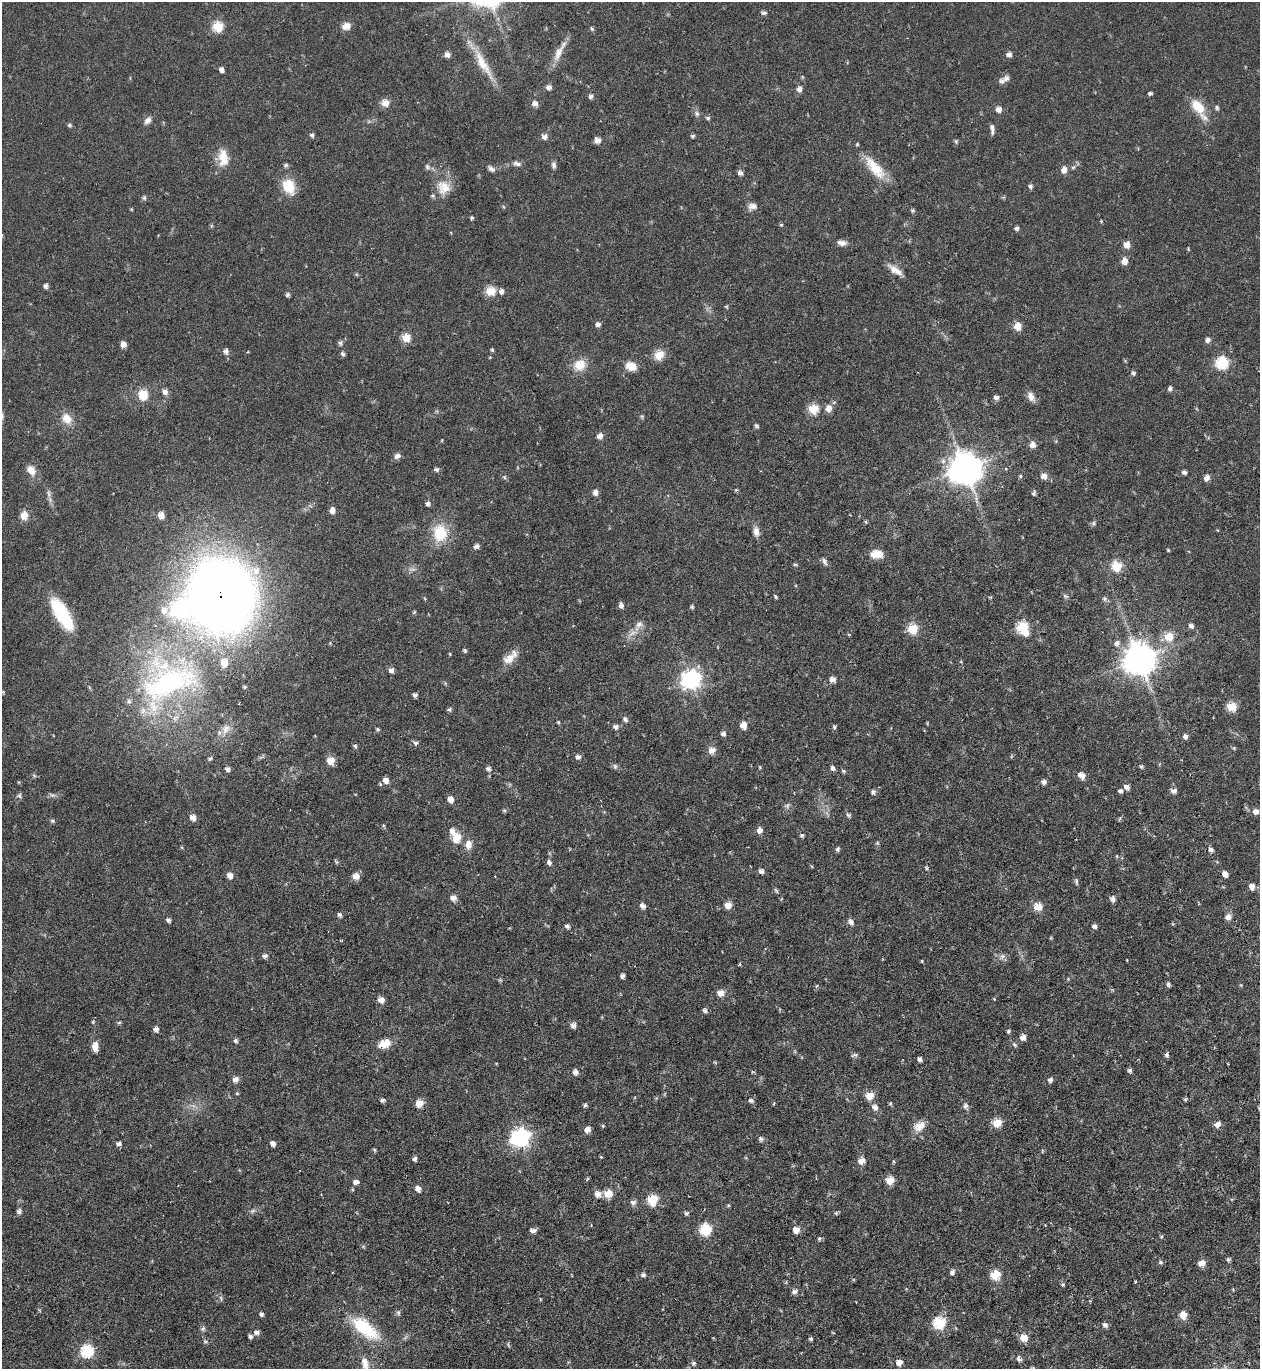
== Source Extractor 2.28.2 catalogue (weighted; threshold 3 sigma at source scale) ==
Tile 6 of 4 x 4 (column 2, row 2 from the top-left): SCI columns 1407-2664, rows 2737-4103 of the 5460 x 5473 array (HDU 1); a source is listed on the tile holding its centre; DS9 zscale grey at full resolution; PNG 1262 x 1371 px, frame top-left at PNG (2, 2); no overlay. Shown black and unused: <1% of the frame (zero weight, under 4 of 8 exposures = <1% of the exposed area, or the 3 px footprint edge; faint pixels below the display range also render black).
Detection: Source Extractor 2.28.2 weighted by HDU 2 'WHT'; one run over the whole footprint, this tile lists its part. Background 0.0583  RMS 0.0049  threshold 0.02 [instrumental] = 3 sigma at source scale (4.09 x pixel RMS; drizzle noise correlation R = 1.36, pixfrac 0.8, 0.05/0.05 arcsec/px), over >= 5 px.
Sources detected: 298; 1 inside a brighter object's white glare — not listed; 4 inside a brighter listed object's ellipse — not listed separately; the other 293 listed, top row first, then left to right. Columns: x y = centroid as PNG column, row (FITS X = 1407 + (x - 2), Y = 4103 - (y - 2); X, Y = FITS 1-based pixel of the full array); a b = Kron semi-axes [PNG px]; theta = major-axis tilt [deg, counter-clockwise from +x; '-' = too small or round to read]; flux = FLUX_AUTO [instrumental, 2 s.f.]
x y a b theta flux
764 13 6 5 - 1.2
217 26 7 6 - 16
346 26 9 7 19 4.3
592 29 7 4 -51 0.73
558 53 29 9 64 6
447 54 7 6 - 2.1
1009 54 6 5 - 2.1
483 64 47 11 -59 13
221 70 6 5 - 1.7
1002 81 8 7 - 1.7
549 87 6 5 - 2
799 89 7 7 - 2
1150 93 5 3 - 0.88
591 96 7 5 29 1.2
385 103 7 6 - 5.6
535 103 8 7 - 2.3
1198 107 18 10 -44 11
1217 108 6 5 - 0.93
998 109 7 6 - 2.4
697 114 8 6 -59 1.4
708 118 5 5 - 0.91
148 120 11 7 48 2.2
69 125 6 5 - 0.81
992 129 12 5 -86 1.8
312 135 7 5 -58 1
544 136 7 7 - 2
692 136 6 4 15 0.81
597 140 7 6 - 2.8
956 141 6 5 - 0.77
223 158 24 13 -87 7.8
517 164 11 6 -11 1.8
286 165 5 5 - 0.87
554 165 9 5 -86 1.5
427 167 9 6 -52 1.4
875 168 35 13 -49 13
491 169 10 6 -34 1.6
1064 170 8 7 - 3.2
740 173 6 6 - 1.5
288 186 17 12 -63 12
1030 186 6 5 - 1.1
444 187 22 19 -84 9.3
144 198 5 5 - 0.92
752 206 12 8 13 2.5
913 210 6 4 20 0.71
472 218 6 4 4 0.72
781 225 5 4 - 0.61
1017 228 5 5 - 1.1
842 243 12 6 -8 2.4
1127 244 6 5 - 4.5
1124 261 8 7 - 3.3
895 270 22 7 -35 4.1
356 274 6 4 -18 0.56
46 286 6 5 - 1.4
490 291 7 6 - 11
501 291 7 6 - 1.9
287 294 7 5 49 0.92
726 306 6 4 0 0.55
598 324 6 5 - 1.6
1017 326 6 6 - 6.6
406 338 7 6 - 8.8
1208 340 7 6 - 1.6
340 343 7 5 30 1.1
123 345 6 6 - 3
492 350 5 4 - 0.58
226 351 7 7 - 1.7
343 354 5 4 - 1.1
659 355 7 6 - 11
1222 363 7 7 - 27
580 365 16 14 29 7.2
631 366 12 9 -19 5.7
1133 373 6 5 - 0.93
1170 388 6 5 - 1.1
165 392 7 7 - 2
143 395 12 11 - 7.9
1031 397 13 8 -60 3.1
996 398 6 6 - 1.6
828 408 8 7 - 3.7
813 409 8 7 - 11
67 418 15 12 -50 5.9
757 426 6 5 - 0.85
600 436 7 6 - 2.6
1032 445 8 7 - 2.8
397 456 7 5 22 2.5
965 468 12 11 - 540
436 469 7 5 2 1.1
31 470 14 10 -50 4.3
1184 472 6 5 - 1.3
1020 476 5 4 - 0.66
1044 476 7 6 - 3.3
504 477 5 5 - 0.76
1207 478 7 6 - 2.4
595 492 7 6 - 2.2
49 493 13 5 -84 1.8
1033 493 7 4 76 0.88
428 503 6 5 - 1.4
332 510 7 6 - 2.6
24 515 7 7 - 6.2
161 515 6 6 - 3.7
866 522 5 4 - 0.58
1093 523 7 5 22 0.97
756 532 12 7 -80 3
440 533 23 19 -87 15
476 546 7 5 25 1.7
1168 550 4 3 - 0.5
876 554 13 9 3 6.7
824 561 10 5 -63 1.4
795 564 6 3 0 0.62
1116 566 7 7 - 13
220 595 58 53 -88 610
775 596 5 4 - 0.68
1066 596 8 4 -26 0.9
425 599 5 3 - 0.46
1104 599 7 6 - 1.1
621 605 7 5 -81 1.6
692 607 5 5 - 0.65
414 612 6 3 45 0.54
62 614 36 13 -59 26
1191 626 6 5 - 1.5
1022 628 10 7 -56 23
913 629 7 7 - 13
633 633 16 6 27 3.6
1169 636 9 8 - 8.7
1117 643 9 7 38 2
464 650 5 4 - 0.75
509 658 19 11 38 5.7
1139 659 12 11 - 500
391 670 6 6 - 1.7
691 680 9 8 - 100
832 680 7 6 - 2.9
168 681 88 54 19 130
3 692 4 3 - 0.47
415 695 5 5 - 1.2
1231 707 7 6 - 12
449 709 6 4 8 0.79
625 719 8 5 -55 1.3
558 722 4 4 - 0.51
743 725 7 6 - 4.3
616 727 7 6 - 1.6
834 727 6 4 -79 0.79
226 729 18 10 62 4.8
378 729 5 4 - 0.74
723 734 6 6 - 1.2
1185 737 6 6 - 1.5
416 743 8 5 25 1.2
355 746 6 5 - 0.83
1234 748 5 4 - 0.64
712 750 8 7 - 3.6
578 757 7 5 -16 1.7
210 758 7 4 39 0.84
330 760 7 7 - 6.4
615 766 8 6 77 1
760 767 5 3 - 0.44
1141 767 5 4 - 0.64
833 768 6 5 - 1.3
228 769 5 5 - 1.7
488 769 6 6 - 1.3
843 771 6 4 -20 0.74
34 775 6 4 -20 0.67
1081 775 8 6 -40 3.4
386 780 7 6 - 2.7
1044 782 6 5 - 1.6
380 784 5 3 - 0.5
1126 787 7 6 - 1.8
1120 791 6 4 7 1.1
1174 791 7 6 - 1.8
873 792 7 6 - 1.1
52 795 6 5 - 0.99
20 796 8 4 -90 0.99
450 800 7 6 - 3.1
787 806 8 6 31 1.2
1256 812 7 6 - 2.8
848 815 6 5 - 0.86
193 817 7 6 - 3.2
53 821 6 5 - 0.85
759 830 8 7 - 2.2
452 831 10 8 -71 2.3
802 835 6 5 - 0.82
456 837 7 6 - 11
877 843 6 5 - 0.66
468 844 12 8 81 4
838 849 6 5 - 1.1
1211 850 7 5 -14 1.4
336 862 7 4 -57 0.65
549 862 7 5 -61 1.5
761 871 7 5 -20 1.5
1225 874 6 5 - 2.6
230 875 7 6 - 2.7
356 876 7 6 - 4.5
1076 881 9 4 -81 0.9
1252 886 6 6 - 3.2
776 890 8 4 -45 0.83
453 898 6 5 - 3.5
1113 899 7 6 - 1.8
728 905 7 7 - 4.4
643 906 7 6 - 1.8
1038 907 7 6 - 8
339 914 6 6 - 1
1228 917 7 6 - 2.6
168 920 6 5 - 1.1
851 922 10 7 -51 1.8
567 926 6 5 - 1.2
1094 926 6 5 - 1.3
265 956 8 5 20 1.3
1002 956 9 6 48 1.7
922 961 4 3 - 0.45
622 976 5 4 - 1.2
1168 985 7 4 -64 0.9
816 986 5 3 - 0.53
720 993 8 6 16 4
381 1000 7 6 - 3.2
705 1010 6 5 - 1.2
93 1022 5 4 - 0.56
119 1022 5 4 - 0.62
573 1025 7 7 - 1.8
156 1029 5 5 - 2.2
1008 1031 5 4 - 0.96
1023 1037 6 6 - 3.2
236 1040 5 5 - 1.1
384 1043 14 9 24 7.2
1014 1045 7 5 -48 0.93
95 1046 11 7 90 3.9
854 1055 9 4 25 0.88
1167 1055 6 5 - 1.2
919 1059 5 4 - 1.3
1130 1070 6 5 - 0.98
575 1072 7 6 - 1.9
235 1079 7 6 - 2.7
1050 1080 7 6 - 1.3
237 1093 5 3 - 0.46
870 1095 7 6 - 7.1
1185 1099 5 4 - 0.61
383 1100 6 4 3 1.1
751 1100 7 6 - 1.2
419 1103 7 6 - 6.3
890 1103 6 4 68 0.63
585 1105 5 4 - 0.84
965 1106 7 6 - 1.4
875 1107 10 8 -40 2.4
997 1123 7 5 22 10
1217 1124 7 5 29 3
603 1126 5 4 - 0.57
919 1126 16 10 31 5.2
587 1129 6 6 - 3.1
520 1137 10 9 - 93
761 1139 7 6 - 1.2
119 1144 7 5 2 1.4
273 1144 6 5 - 1.7
601 1157 4 3 - 0.43
415 1159 5 5 - 1.4
861 1161 7 6 - 4
890 1180 7 6 - 7.2
356 1182 6 5 - 2.3
418 1189 7 6 - 2.7
598 1194 7 6 - 3.4
608 1194 8 7 - 7.6
652 1200 7 6 - 16
633 1202 8 7 - 1.7
728 1205 5 3 - 0.5
19 1211 7 6 - 1.3
252 1211 9 5 26 1.2
686 1213 6 5 - 0.84
836 1213 6 5 - 0.68
705 1229 8 7 - 19
796 1230 7 6 - 3.9
533 1231 7 5 6 2
819 1239 6 5 - 0.82
1228 1259 6 5 - 0.84
1161 1262 6 5 - 0.86
1202 1263 6 5 - 6.2
952 1272 7 5 60 1.4
643 1275 6 5 - 1.2
995 1275 8 7 - 11
1063 1285 5 5 - 0.63
1233 1290 5 3 - 0.41
794 1292 8 6 22 1.6
221 1298 9 4 -77 0.88
398 1312 7 6 - 0.98
261 1314 5 5 - 1
1183 1315 7 6 - 5.4
939 1323 7 7 - 23
1105 1325 7 6 - 1.5
365 1328 35 15 -39 25
203 1329 8 5 49 1.1
257 1332 7 6 - 1.5
250 1336 5 5 - 1.1
1024 1338 8 6 -9 5.7
811 1339 5 4 - 0.73
205 1342 7 5 5 0.85
87 1351 8 7 - 26
1019 1359 7 5 -58 1.5
899 1362 6 6 - 3.5
694 1363 6 6 - 1.1
365 1364 18 9 -77 4.7
Overlapping masked pixels (flux is a lower limit): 1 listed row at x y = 220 595
Isophote crosses this tile's border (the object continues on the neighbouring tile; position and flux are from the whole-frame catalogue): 1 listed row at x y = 365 1364